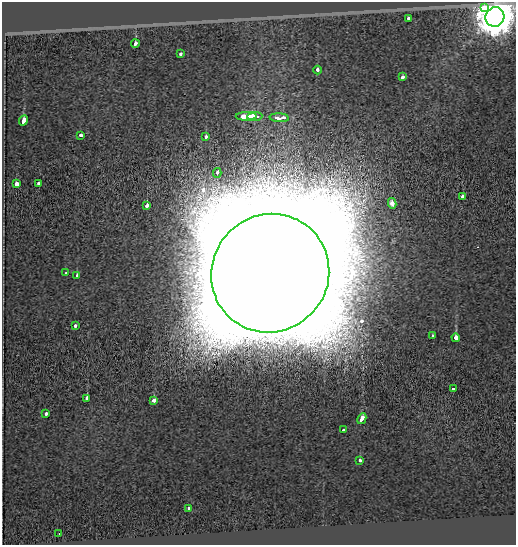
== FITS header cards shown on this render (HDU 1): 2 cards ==
NAXIS1  =                  514
NAXIS2  =                  543

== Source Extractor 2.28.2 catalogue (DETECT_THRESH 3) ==
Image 514 x 543 px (HDU 1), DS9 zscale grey, 1 PNG px = 1 image px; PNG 518 x 547 px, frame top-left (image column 1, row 543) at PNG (2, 2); each listed source drawn as its Kron ellipse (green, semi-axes under 4 px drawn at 4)
Background -0.302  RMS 0.12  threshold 0.347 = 3 sigma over >= 5 px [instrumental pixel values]
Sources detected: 34; all 34 listed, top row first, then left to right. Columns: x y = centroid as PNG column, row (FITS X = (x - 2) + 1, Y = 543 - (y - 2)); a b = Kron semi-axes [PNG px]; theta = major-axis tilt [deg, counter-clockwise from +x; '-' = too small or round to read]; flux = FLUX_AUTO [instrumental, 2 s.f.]
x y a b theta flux
484 8 4 4 - 1.4e+03
495 17 10 9 - 2.6e+04
409 18 3 3 - 8.0e+01
135 43 4 3 - 1.2e+02
181 53 3 3 - 6.4e+01
317 70 4 3 - 6.3e+01
402 77 3 3 - 8.1e+01
246 116 10 3 1 5.4e+02
255 117 8 4 4 4.8e+02
279 118 10 3 -3 5.6e+02
23 121 5 3 - 1.6e+02
81 135 4 3 - 6.5e+01
206 137 4 3 - 4.7e+01
217 173 5 3 - 1.0e+02
38 183 3 3 - 4.9e+01
16 184 3 3 - 4.1e+02
463 197 3 3 - 2.1e+02
392 203 5 4 - 5.0e+01
147 205 3 3 - 1.8e+02
66 273 3 3 - 3.6e+01
270 273 60 58 49 1.2e+06
77 275 4 3 - 3.9e+01
75 326 3 3 - 7.4e+01
432 336 3 3 - 6.1e+01
456 338 4 4 - 3.6e+02
454 389 4 3 - 1.0e+02
87 398 3 3 - 2.4e+02
154 401 4 3 - 1.1e+02
46 413 3 3 - 5.6e+01
362 419 5 3 - 2.0e+02
344 430 3 3 - 6.6e+01
360 460 3 3 - 5.6e+01
189 508 3 3 - 4.4e+01
59 534 4 3 - 5.0e+00